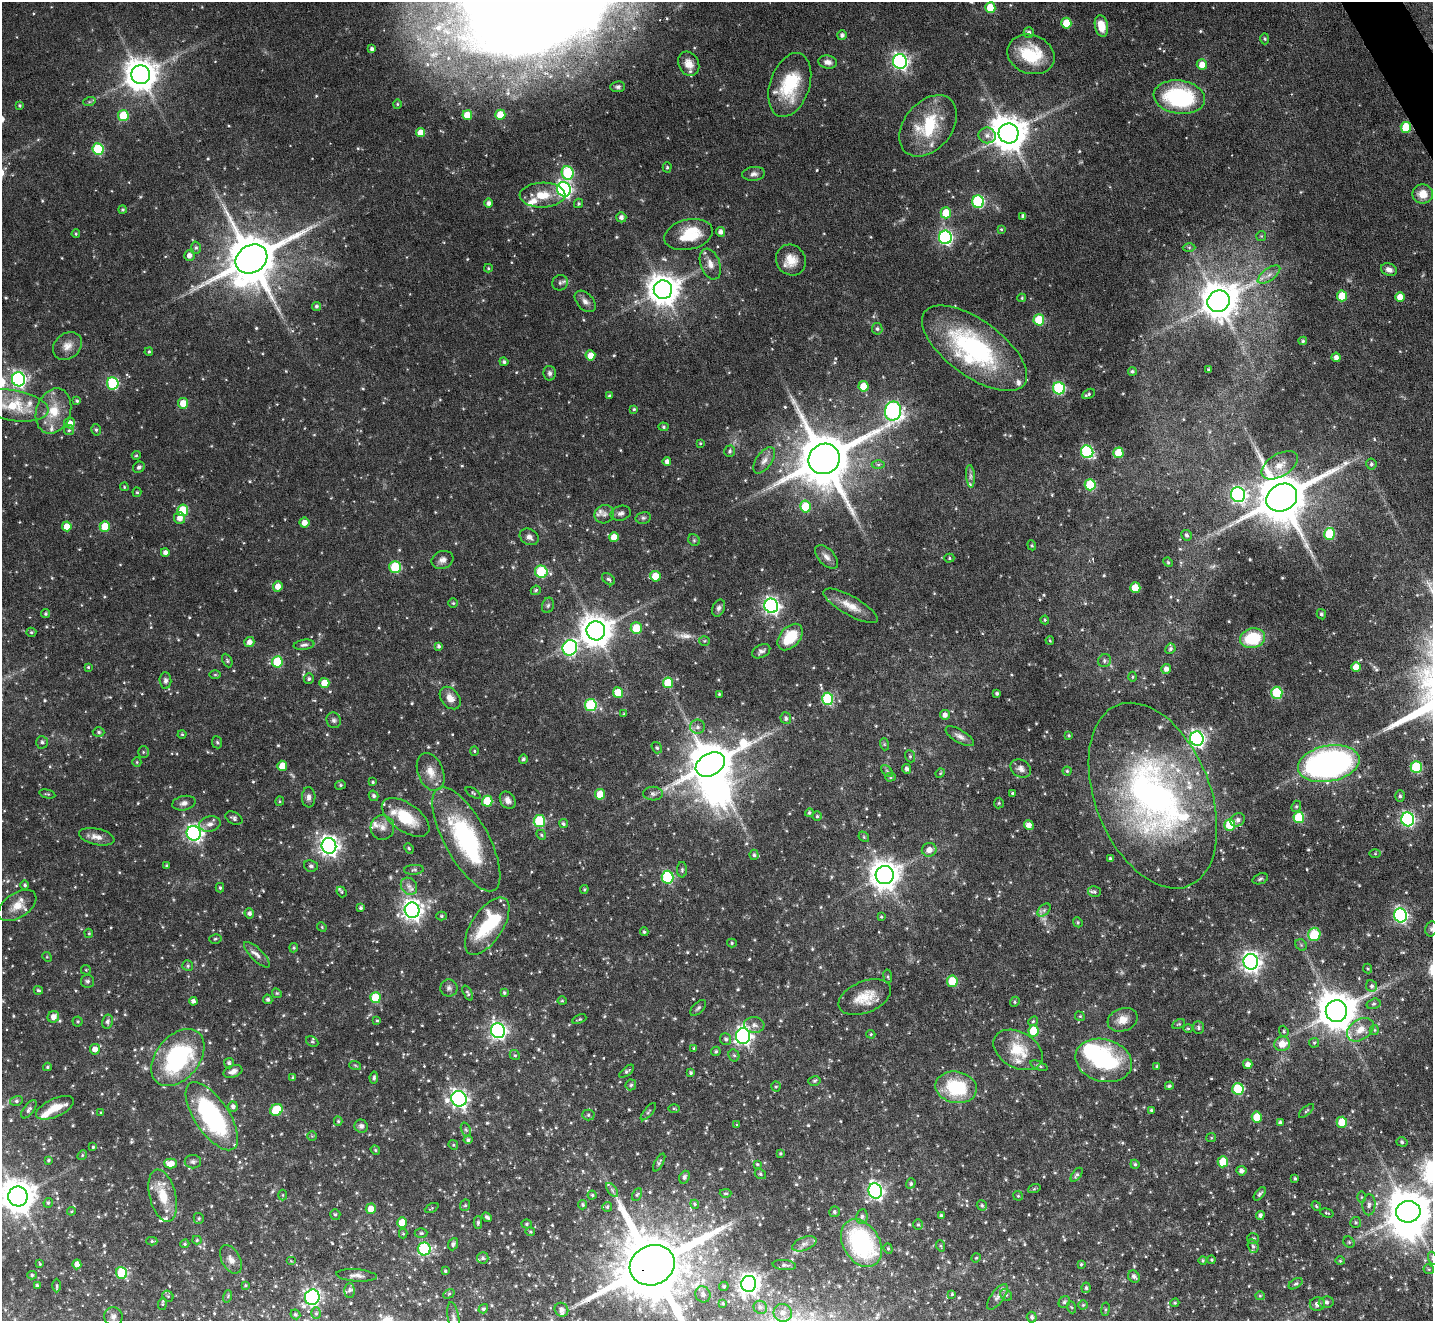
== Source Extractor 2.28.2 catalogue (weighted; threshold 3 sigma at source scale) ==
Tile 10 of 4 x 4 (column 2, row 3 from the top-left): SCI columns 1433-2863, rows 1608-2926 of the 5726 x 5716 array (HDU 1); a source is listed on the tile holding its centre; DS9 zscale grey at full resolution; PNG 1435 x 1323 px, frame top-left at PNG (2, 2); each listed source drawn as its Kron ellipse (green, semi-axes under 4 px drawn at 4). Shown black and unused: <1% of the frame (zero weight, under 4 of 8 exposures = <1% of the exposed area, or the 3 px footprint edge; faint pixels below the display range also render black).
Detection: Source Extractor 2.28.2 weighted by HDU 2 'WHT'; one run over the whole footprint, this tile lists its part. Background 0.1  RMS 0.0038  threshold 0.0154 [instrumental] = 3 sigma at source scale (4.09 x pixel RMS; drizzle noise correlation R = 1.36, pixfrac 0.8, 0.05/0.05 arcsec/px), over >= 5 px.
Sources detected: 725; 3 too faint to see at this stretch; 4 inside a brighter object's white glare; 3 long thin detections or spike segments (spike, bleed or trail) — neither listed nor drawn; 29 inside a brighter listed object's ellipse — not listed separately; of the other 686, all 500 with FLUX_AUTO >= 0.383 (the completeness limit of this list) listed and drawn (186 fainter detections not listed), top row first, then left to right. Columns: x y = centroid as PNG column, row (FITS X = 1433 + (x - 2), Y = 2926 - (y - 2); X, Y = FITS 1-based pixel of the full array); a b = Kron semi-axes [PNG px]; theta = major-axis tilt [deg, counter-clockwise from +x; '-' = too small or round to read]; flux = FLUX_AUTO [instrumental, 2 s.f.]
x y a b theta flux
990 8 5 5 - 9.7
1066 23 5 5 - 8.8
1101 26 11 6 -78 5
1029 33 5 5 - 1.1
842 35 5 5 - 1.1
1265 39 5 4 - 0.44
372 49 4 3 - 0.9
1031 54 24 19 -19 16
900 61 7 7 - 110
828 62 9 6 -9 1.8
689 64 13 10 -61 3.7
1202 65 5 5 - 3.8
141 75 9 9 - 660
790 85 33 19 71 18
618 87 7 5 5 0.83
1179 97 26 16 -8 39
89 102 6 4 18 0.5
397 104 4 4 - 0.41
19 106 4 4 - 0.48
123 115 5 5 - 14
467 115 5 5 - 6.5
500 115 5 5 - 7.3
928 126 35 24 50 20
1406 127 5 5 - 12
420 132 4 4 - 4.1
1008 133 10 10 - 880
987 135 8 8 - 1.8
98 149 6 5 - 26
667 167 5 4 - 0.55
568 173 7 6 - 29
754 174 11 7 7 1.5
564 189 7 6 - 110
1423 194 10 9 - 4.6
543 195 23 12 2 7.8
978 202 6 6 - 42
489 203 5 4 - 1.3
579 203 5 4 - 0.62
123 210 4 4 - 0.54
946 213 5 5 - 10
1023 216 4 4 - 0.93
621 217 5 5 - 1.3
1001 229 3 3 - 0.43
721 232 5 4 - 1.7
76 234 4 3 - 0.41
689 235 24 15 14 11
1261 236 5 5 - 0.41
945 237 7 6 - 81
1189 247 6 4 -1 0.54
196 248 6 5 - 0.69
189 255 5 5 - 2
251 259 17 13 32 2200
791 260 16 14 -52 5.2
710 264 16 9 -70 3.1
488 268 4 4 - 0.46
1389 270 8 6 -21 1.7
1269 275 13 6 36 2
560 283 8 7 - 0.95
663 290 9 9 - 610
1342 296 5 5 - 9.4
1400 297 5 5 - 3.6
1022 298 4 3 - 0.41
585 301 13 8 -47 1.9
1219 301 11 10 - 850
316 306 4 4 - 0.72
1039 320 5 5 - 16
877 329 6 5 - 0.74
1303 341 4 4 - 0.58
67 346 16 12 41 3.5
975 348 62 28 -36 55
149 352 4 3 - 0.47
590 355 5 5 - 3.6
1336 357 5 4 - 1.7
504 362 4 4 - 0.73
1209 370 3 3 - 0.61
1132 371 4 4 - 0.56
549 373 7 6 - 1.1
18 379 7 6 - 95
113 383 6 5 - 34
863 386 5 5 - 7
1059 388 6 6 - 39
1089 394 7 4 29 0.74
609 396 4 3 - 0.44
77 401 4 3 - 0.54
183 403 5 5 - 5.3
13 406 35 15 -9 16
634 409 4 4 - 0.49
53 411 23 17 71 9.1
893 411 9 8 - 110
69 423 5 5 - 2.9
663 427 5 4 - 0.49
69 430 5 5 - 0.55
96 430 6 4 -74 0.65
700 443 4 3 - 0.39
730 451 6 5 - 0.77
1087 452 6 6 - 47
1118 453 5 5 - 10
136 455 4 4 - 0.41
824 459 16 15 - 2700
764 460 15 7 54 2.3
667 461 4 4 - 1.4
1371 464 5 5 - 0.75
878 465 6 4 -1 0.66
1280 465 20 11 31 4.6
139 467 6 5 - 0.93
970 476 11 4 -86 1.1
1090 485 5 5 - 21
124 487 4 3 - 0.4
137 492 5 4 - 0.52
1238 495 7 7 - 95
1282 498 16 13 29 2300
805 507 6 5 - 15
183 510 5 5 - 15
621 513 10 7 16 1.4
604 514 10 9 - 1.6
180 518 6 5 - 2.6
643 518 8 5 13 0.84
304 523 5 5 - 2.8
67 526 5 4 - 4.6
105 526 5 5 - 9.1
1330 534 6 5 - 18
1186 535 5 5 - 0.85
529 537 10 7 -30 1.7
614 537 5 5 - 4.5
694 540 6 5 - 0.62
1032 545 5 4 - 0.45
165 552 4 4 - 1.5
827 557 14 8 -46 2.1
949 558 5 4 - 0.47
442 560 11 8 19 1.9
1168 562 5 4 - 0.42
395 567 6 5 - 26
541 572 6 6 - 27
655 576 5 5 - 6.7
608 579 7 5 -41 0.75
278 586 5 5 - 3.1
1135 588 5 5 - 8.8
536 590 5 4 - 0.59
453 603 5 5 - 0.47
548 605 8 5 72 0.83
771 606 7 7 - 130
851 606 31 9 -29 5.3
719 608 9 6 67 1.1
46 614 4 4 - 0.63
1321 614 5 4 - 0.66
1045 620 4 4 - 0.43
636 628 6 5 - 9.3
596 631 9 9 - 640
31 632 5 4 - 0.58
790 637 15 10 49 12
1253 638 12 9 12 16
1050 640 4 3 - 0.43
704 641 5 5 - 0.52
249 642 5 5 - 2
304 645 10 5 8 1
438 646 4 4 - 0.75
570 648 8 7 - 69
1170 649 5 5 - 0.73
761 651 10 6 26 1.3
227 661 7 4 -64 0.62
1104 661 7 6 - 0.86
277 662 5 5 - 16
88 667 4 4 - 0.45
1356 667 5 5 - 3.9
1166 669 5 5 - 1.6
215 674 5 3 - 0.39
1132 677 5 3 - 0.4
309 679 5 5 - 0.77
165 680 8 6 -84 1
324 683 5 5 - 6.1
668 683 5 5 - 12
618 693 5 5 - 9.4
997 693 3 3 - 0.74
1277 693 6 5 - 20
719 694 3 3 - 0.42
450 698 12 8 -51 3.2
828 699 6 5 - 34
591 705 6 6 - 30
624 714 4 3 - 0.45
945 715 5 5 - 1.9
786 718 6 5 - 1.1
334 720 8 7 - 1.1
697 727 7 7 - 1.2
99 732 6 4 -1 0.7
182 734 4 4 - 0.42
1069 735 3 3 - 0.4
960 736 16 6 -31 1.8
1197 739 7 6 - 110
42 742 6 6 - 0.91
217 742 6 5 - 0.54
884 744 6 4 -72 0.45
657 748 6 4 -55 0.54
474 751 4 4 - 0.42
143 752 6 5 - 0.58
910 756 6 5 - 0.62
523 759 4 4 - 0.75
137 762 5 4 - 0.43
710 764 15 11 31 1600
1329 764 31 18 11 120
282 766 5 5 - 5.4
1416 767 6 5 - 26
1021 768 11 8 -34 1.7
906 769 5 4 - 1.1
887 771 7 4 -46 0.67
1067 771 4 4 - 0.44
431 772 19 12 -68 4.7
940 773 5 4 - 0.4
891 777 5 4 - 0.54
373 782 4 3 - 0.43
340 785 5 4 - 0.55
473 793 8 4 -34 0.49
1012 793 3 3 - 0.54
47 794 8 3 -13 0.5
600 794 5 5 - 7.8
653 794 10 7 -2 1.2
374 796 5 4 - 0.82
1153 796 97 57 -68 130
1400 796 6 5 - 0.66
309 797 10 7 89 1.6
508 800 9 7 -56 1.9
280 801 4 4 - 0.41
487 801 5 5 - 14
184 803 12 7 11 1.6
999 803 5 5 - 0.49
1296 806 6 4 68 0.54
809 813 4 4 - 0.59
817 816 5 5 - 0.54
406 817 27 14 -35 12
234 818 9 6 -26 0.99
1299 818 5 5 - 19
1408 819 7 6 - 74
1238 820 8 6 31 1.4
539 821 6 5 - 28
563 823 4 4 - 0.66
210 824 11 7 10 1.9
1029 825 5 4 - 2.1
1230 825 5 5 - 17
382 827 12 12 - 2.8
194 833 7 7 - 120
541 835 5 4 - 0.51
97 837 18 8 -13 2.9
864 837 6 4 -48 0.51
466 839 58 22 -61 48
329 846 8 7 - 200
409 848 5 4 - 0.47
929 850 7 7 - 2.6
1375 854 6 4 0 0.41
754 855 5 4 - 0.62
1110 859 4 3 - 0.9
167 866 3 3 - 0.49
311 866 7 5 -10 0.89
414 870 10 5 4 0.69
682 870 8 5 90 0.71
885 875 9 9 - 490
667 877 6 6 - 37
1260 879 8 5 21 0.74
25 885 4 4 - 0.7
409 886 9 7 -51 1.8
220 888 5 4 - 0.62
584 889 4 3 - 0.4
341 892 6 4 -50 0.53
1094 892 6 5 - 0.75
17 905 21 12 33 4.9
361 908 4 3 - 0.75
412 910 8 7 - 220
1044 910 8 5 45 1
249 913 5 5 - 1
1400 915 7 6 - 82
441 916 5 4 - 0.5
881 917 4 3 - 0.44
1078 922 5 4 - 0.48
487 926 33 15 57 19
322 927 5 4 - 0.39
1431 929 8 5 78 0.75
644 932 4 3 - 0.56
89 933 5 4 - 0.39
1314 934 7 6 - 14
215 939 6 4 15 0.5
732 943 5 4 - 0.49
1301 945 6 5 - 0.53
294 948 5 4 - 0.52
257 955 17 6 -45 2
47 957 5 4 - 0.39
1251 962 8 7 - 200
188 966 5 5 - 0.66
1368 968 5 4 - 0.45
86 970 5 4 - 0.39
888 976 7 3 -82 0.45
87 981 7 6 - 0.84
952 981 5 5 - 13
1372 986 6 5 - 0.89
449 988 8 8 - 1.2
38 990 5 3 - 0.59
277 993 5 4 - 0.44
468 993 8 4 -65 0.66
504 993 4 3 - 0.53
865 997 28 15 22 7.9
375 998 5 5 - 14
268 999 5 4 - 0.66
193 1001 4 4 - 1.1
562 1001 4 4 - 0.4
1015 1002 5 4 - 0.53
1373 1004 7 5 16 0.62
698 1008 10 5 45 0.82
1336 1011 11 11 - 1000
1080 1016 5 4 - 0.43
53 1017 6 5 - 2.5
579 1019 7 4 24 0.52
377 1020 4 3 - 0.43
1123 1020 15 11 19 4.2
78 1021 5 5 - 0.47
1033 1021 5 4 - 0.5
108 1022 7 5 78 0.95
1179 1024 7 4 25 0.48
754 1025 10 8 -4 1.8
1188 1028 4 4 - 0.49
1198 1028 6 5 - 0.68
1360 1030 15 10 35 4.3
1374 1030 5 4 - 0.45
498 1031 7 7 - 120
1034 1031 5 5 - 12
1284 1031 6 4 -70 0.46
871 1034 5 4 - 0.43
743 1036 8 7 - 130
726 1039 6 5 - 0.88
312 1042 6 5 - 0.53
1314 1043 5 4 - 0.48
1282 1044 8 7 - 4.6
694 1048 4 3 - 0.42
95 1049 5 5 - 2.7
1018 1050 26 18 -30 11
716 1051 5 4 - 0.56
515 1055 5 4 - 0.47
734 1055 6 5 - 0.6
178 1057 32 21 50 47
1104 1060 29 21 -16 35
229 1063 5 5 - 0.87
1248 1064 5 4 - 2.1
355 1065 6 3 -19 0.38
1039 1066 9 3 -21 0.64
1157 1066 4 3 - 0.5
47 1067 4 3 - 0.49
233 1071 10 6 19 1.7
627 1071 9 4 39 0.74
691 1073 3 3 - 0.57
374 1077 6 4 81 0.69
293 1078 4 4 - 0.5
814 1081 6 5 - 0.63
631 1085 5 5 - 0.66
776 1086 5 4 - 0.48
1169 1086 4 4 - 0.59
956 1087 21 15 -11 21
1238 1089 6 5 - 26
459 1099 8 7 - 140
16 1101 6 5 - 0.6
233 1107 5 5 - 1.3
55 1108 20 9 24 5.8
674 1108 6 4 -1 0.42
29 1109 11 5 52 0.98
276 1110 6 5 - 15
1151 1110 4 4 - 0.61
1306 1111 9 3 40 0.47
648 1112 10 4 49 0.62
101 1113 4 3 - 0.44
588 1115 6 5 - 0.69
212 1116 39 17 -56 54
1257 1117 5 5 - 8.6
338 1121 4 4 - 0.48
1280 1122 4 3 - 0.76
1342 1122 5 5 - 10
737 1125 4 4 - 0.44
361 1126 7 6 - 1.1
466 1129 7 4 -70 0.67
312 1136 5 4 - 0.43
1211 1138 5 4 - 0.4
468 1140 4 4 - 0.82
1402 1142 6 4 -18 0.61
453 1145 5 4 - 0.44
93 1147 3 3 - 0.43
375 1150 5 4 - 0.47
780 1153 3 3 - 0.45
82 1155 5 4 - 0.45
48 1160 4 3 - 0.48
193 1162 8 7 - 0.94
659 1162 10 3 60 0.61
1223 1162 5 5 - 9.4
171 1163 6 5 - 3.9
757 1164 4 4 - 0.39
1135 1164 4 4 - 0.56
1241 1171 5 4 - 1.4
760 1174 6 5 - 0.65
1077 1175 8 4 54 0.8
684 1177 7 5 68 0.8
1295 1179 3 3 - 0.54
911 1183 5 4 - 0.66
1034 1189 6 4 19 0.46
612 1190 8 4 -54 0.75
875 1191 8 6 -72 110
725 1193 6 4 0 0.5
1260 1194 8 4 51 0.76
282 1195 5 3 - 0.39
592 1195 4 4 - 0.52
637 1195 7 4 61 0.52
18 1196 10 9 - 740
163 1196 27 13 -76 9.1
1018 1196 5 5 - 0.46
1361 1197 6 4 90 0.43
48 1203 5 4 - 0.6
695 1204 4 4 - 0.43
465 1205 6 5 - 0.56
583 1205 5 4 - 0.58
982 1205 5 4 - 0.67
1369 1205 10 6 86 1.4
1316 1206 5 4 - 0.41
607 1207 5 5 - 0.55
432 1208 7 3 27 0.41
371 1209 5 5 - 4.2
71 1211 4 4 - 0.39
834 1212 5 5 - 0.71
1408 1212 12 11 - 1100
1327 1213 7 3 -16 0.39
335 1214 5 5 - 0.63
941 1215 3 3 - 0.6
1260 1215 4 4 - 1.2
862 1216 7 5 81 0.92
487 1217 5 3 - 0.84
199 1218 5 5 - 0.56
1356 1222 5 5 - 0.58
402 1223 5 5 - 7.7
478 1223 6 4 89 0.66
527 1224 5 4 - 0.57
918 1225 5 5 - 0.56
530 1232 5 4 - 0.45
421 1233 6 4 0 0.56
403 1234 5 4 - 0.42
1253 1239 6 5 - 0.75
197 1240 4 4 - 0.45
152 1241 5 4 - 0.6
1349 1242 6 5 - 0.46
861 1243 26 18 -59 48
185 1244 4 3 - 0.42
453 1244 6 4 68 0.92
804 1244 13 6 21 1.8
941 1246 6 3 -71 0.39
1253 1246 7 5 -72 0.81
424 1249 6 6 - 36
888 1249 5 4 - 0.48
483 1258 6 5 - 0.82
976 1258 5 4 - 0.41
1432 1258 6 4 -72 0.59
231 1259 15 9 -62 2.4
1203 1260 4 4 - 0.48
1212 1260 4 4 - 0.43
291 1261 5 4 - 0.39
1340 1261 4 4 - 0.39
40 1264 4 3 - 0.38
77 1264 5 4 - 2.6
1081 1264 3 3 - 0.45
652 1265 23 20 24 4800
784 1265 12 5 -6 1.1
1429 1269 5 5 - 0.57
445 1271 4 3 - 0.44
122 1273 6 5 - 23
32 1275 5 4 - 0.58
356 1275 20 6 -4 1.9
1134 1277 6 5 - 1.3
749 1284 8 7 - 220
1296 1284 7 4 33 0.62
37 1285 3 3 - 0.49
245 1285 3 3 - 0.45
57 1286 7 3 -89 0.54
724 1286 5 4 - 0.52
1086 1288 5 4 - 0.65
349 1290 7 5 89 0.73
449 1294 6 4 31 0.41
703 1294 8 7 - 1.5
952 1294 4 4 - 0.41
1006 1295 6 5 - 0.74
168 1296 6 5 - 0.49
228 1296 6 4 73 0.5
1260 1296 5 4 - 0.42
312 1297 8 7 - 88
997 1297 15 6 54 1.5
1064 1302 6 5 - 0.71
1326 1302 7 6 - 0.87
723 1303 3 3 - 0.4
1175 1303 4 3 - 0.41
162 1304 6 3 84 0.45
1317 1304 7 7 - 1.4
1083 1305 4 4 - 0.41
760 1307 7 6 - 0.95
1071 1307 6 4 -70 0.4
483 1309 5 4 - 0.64
1105 1309 7 3 82 0.47
561 1310 7 6 - 1.3
316 1313 6 5 - 0.65
783 1313 9 9 - 2.5
295 1314 5 4 - 0.65
113 1316 9 9 - 1.5
1032 1317 5 5 - 0.9
454 1318 16 5 -79 1.3
Overlapping masked pixels (flux is a lower limit): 2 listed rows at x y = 1406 127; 652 1265
Isophote crosses this tile's border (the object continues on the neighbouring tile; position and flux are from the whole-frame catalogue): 6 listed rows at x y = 13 406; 18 1196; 1408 1212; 1432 1258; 652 1265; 454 1318